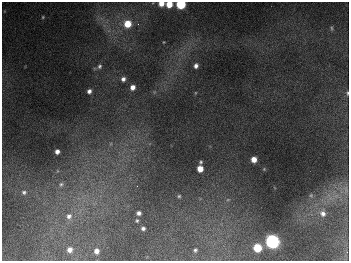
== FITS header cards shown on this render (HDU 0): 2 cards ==
NAXIS1  =                  347
NAXIS2  =                  259

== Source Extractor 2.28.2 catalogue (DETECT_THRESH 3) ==
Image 347 x 259 px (HDU 0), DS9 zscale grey, 1 PNG px = 1 image px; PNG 351 x 263 px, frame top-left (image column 1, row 259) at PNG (2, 2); no overlay
Background 673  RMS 49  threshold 148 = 3 sigma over >= 5 px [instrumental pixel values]
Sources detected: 39; all 39 listed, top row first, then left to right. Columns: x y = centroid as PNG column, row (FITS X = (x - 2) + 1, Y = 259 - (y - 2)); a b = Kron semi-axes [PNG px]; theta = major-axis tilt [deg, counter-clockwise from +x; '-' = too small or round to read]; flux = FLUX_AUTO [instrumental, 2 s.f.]
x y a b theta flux
161 3 5 4 - 3.7e+04
169 4 5 5 - 6.1e+04
181 4 5 5 - 2.5e+05
43 17 5 4 - 3.5e+03
127 24 7 7 - 8.1e+04
138 24 4 4 - 4.7e+03
331 28 7 4 -70 5.3e+03
164 42 4 4 - 2.7e+03
99 66 7 5 71 8.8e+03
196 66 5 5 - 1.3e+04
123 79 6 5 - 1.4e+04
133 87 5 5 - 2.3e+04
89 91 4 4 - 1.3e+04
195 93 5 3 - 2.7e+03
347 93 6 4 -84 4.7e+03
110 144 6 4 71 5.1e+03
57 151 4 4 - 1.5e+04
254 159 5 5 - 3.5e+04
201 162 4 3 - 4.6e+03
200 169 5 5 - 4.1e+04
264 169 4 4 - 2.7e+03
57 171 6 3 72 4.0e+03
61 184 9 7 18 1.4e+04
137 186 3 3 - 1.8e+03
346 190 14 6 -81 1.9e+04
24 192 8 6 -2 1.1e+04
311 195 5 5 - 4.8e+03
179 196 4 4 - 4.5e+03
336 196 8 4 19 1.2e+04
139 213 4 4 - 1.2e+04
323 213 8 7 - 1.8e+04
69 216 10 10 - 2.6e+04
137 221 5 5 - 5.0e+03
143 228 4 4 - 8.7e+03
272 241 7 6 - 1.0e+06
257 248 6 5 - 1.2e+05
70 250 6 6 - 2.1e+04
195 250 4 3 - 5.8e+03
96 251 5 5 - 2.1e+04
At the frame edge (FLAGS 8, measured only in part): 4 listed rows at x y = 161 3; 169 4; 181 4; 347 93